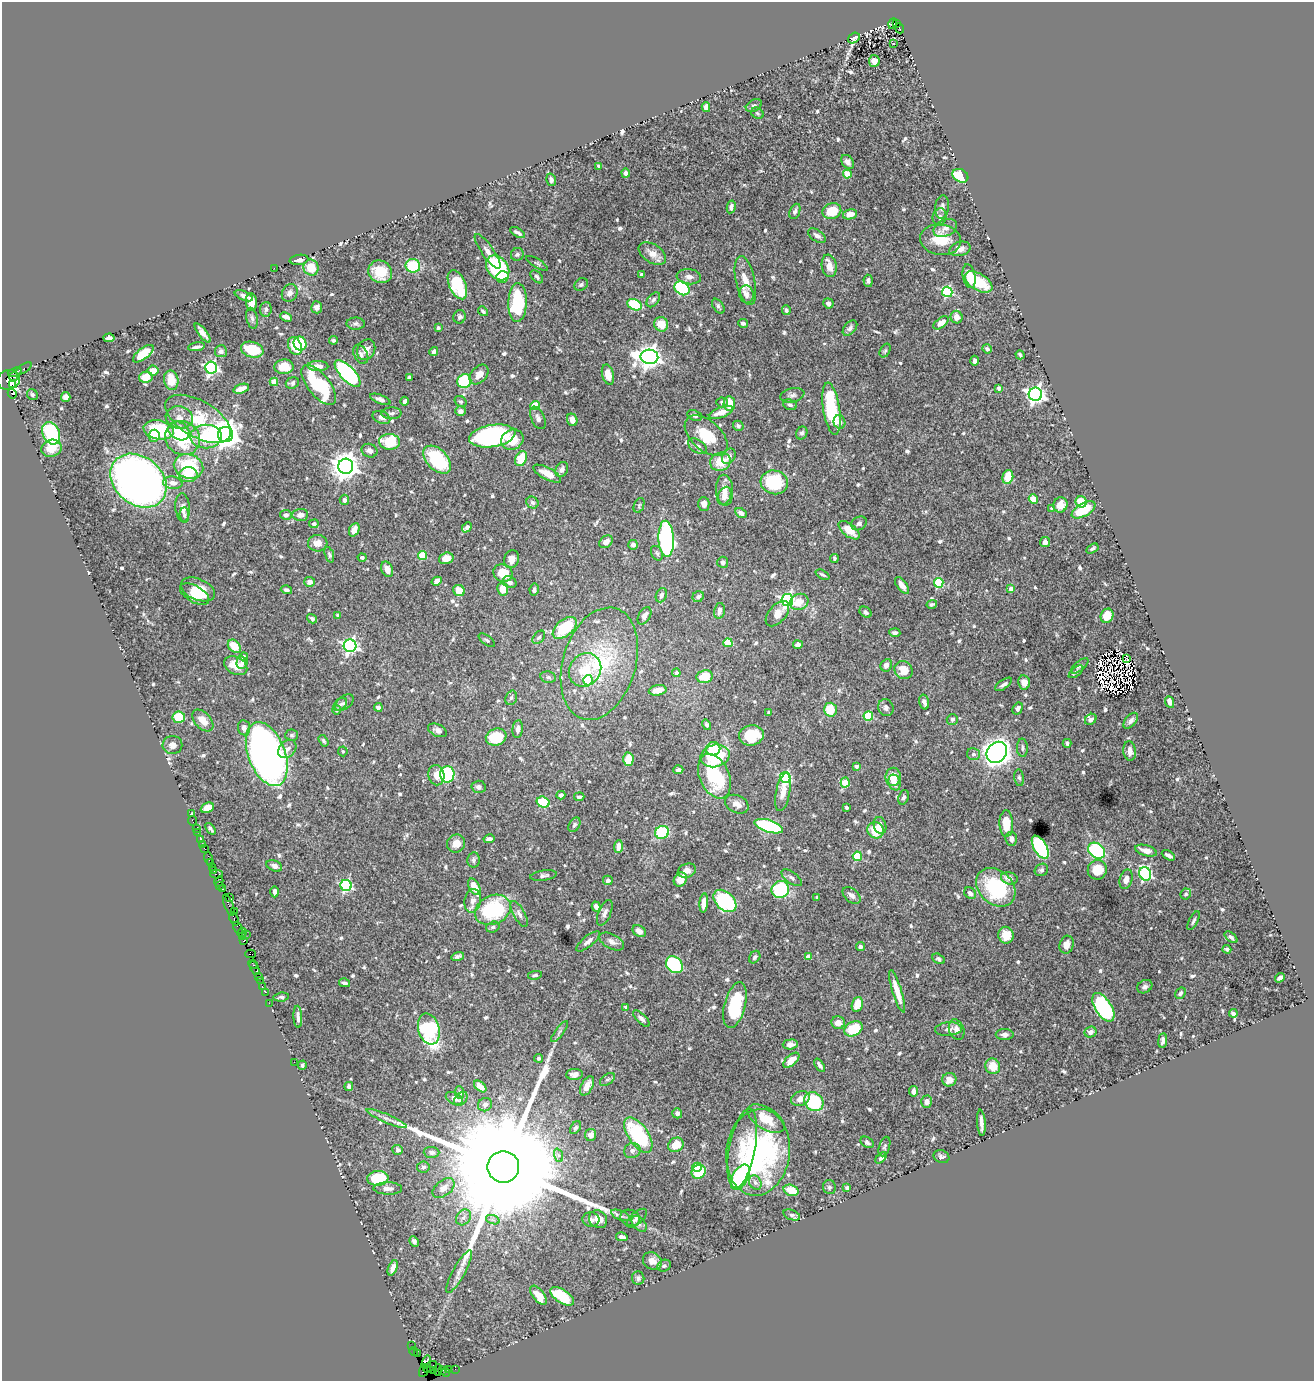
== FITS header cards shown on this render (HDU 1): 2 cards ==
NAXIS1  =                 1312
NAXIS2  =                 1379

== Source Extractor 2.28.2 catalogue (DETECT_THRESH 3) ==
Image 1312 x 1379 px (HDU 1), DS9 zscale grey, 1 PNG px = 1 image px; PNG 1316 x 1383 px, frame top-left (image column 1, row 1379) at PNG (2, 2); each listed source drawn as its Kron ellipse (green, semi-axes under 4 px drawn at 4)
Background 1.84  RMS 0.021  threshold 0.0645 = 3 sigma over >= 5 px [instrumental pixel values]
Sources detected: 751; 9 with non-positive FLUX_AUTO (blend fragments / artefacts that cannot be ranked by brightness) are neither listed nor drawn; of the other 742, the 500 brightest by FLUX_AUTO listed and drawn (242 fainter detections omitted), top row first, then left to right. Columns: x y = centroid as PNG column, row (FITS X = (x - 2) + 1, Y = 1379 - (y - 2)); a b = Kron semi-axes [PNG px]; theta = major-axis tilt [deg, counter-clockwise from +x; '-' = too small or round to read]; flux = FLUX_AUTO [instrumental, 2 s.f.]
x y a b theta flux
893 24 5 3 - 260
896 24 4 2 - 510
899 28 5 3 - 420
854 38 6 5 - 3.5
894 43 3 3 - 5.9
874 61 6 5 - 9.6
754 106 8 5 29 3.6
706 107 5 4 - 9.1
757 113 6 5 - 3.1
848 162 8 5 -52 7.1
599 166 4 3 - 3.2
626 173 4 4 - 4.4
847 174 4 4 - 35
960 176 8 6 -30 70
551 180 6 4 -72 3.9
731 207 6 4 79 5.6
942 207 12 7 82 6.5
795 211 8 5 68 4.7
832 211 9 7 20 44
850 214 7 5 12 15
940 217 8 7 - 5.1
945 228 12 8 25 8.8
518 233 8 3 -29 4.8
817 236 10 5 -35 6.1
940 240 20 15 -9 37
960 249 11 7 14 8.2
488 251 20 6 -55 9.9
652 253 15 9 -33 14
517 254 7 6 - 3.9
299 260 9 5 6 7.6
537 263 12 4 -32 3.2
413 266 7 6 - 62
829 266 11 7 -79 15
274 268 2 2 - 26
311 268 8 7 - 27
498 268 14 10 -52 150
380 272 12 11 - 33
641 275 4 3 - 5
969 276 12 6 -79 26
502 277 6 5 - 26
537 277 8 4 -46 3.3
689 277 12 7 -6 7.5
745 281 25 9 -78 26
868 281 6 4 -87 4.1
978 282 15 8 -31 51
581 284 7 5 36 3.6
457 285 15 8 -67 80
682 288 8 6 -38 140
947 292 5 5 - 160
290 293 9 7 62 6.6
746 294 9 7 -82 6.2
244 296 10 4 -22 5.9
653 300 8 5 51 3.7
251 302 9 5 -83 13
517 302 19 9 88 120
828 303 5 5 - 5.3
635 305 7 5 -26 74
718 306 8 5 -55 4.1
317 307 6 5 - 5.7
266 309 7 6 - 4.7
786 310 5 4 - 2.9
483 311 5 3 - 3.3
286 317 6 3 -23 6
460 317 7 6 - 4
957 317 6 6 - 12
252 318 10 5 -79 4.6
743 323 5 3 - 5.1
941 323 8 5 38 12
356 324 9 6 -1 4.2
661 324 7 7 - 24
438 328 4 4 - 3.5
850 328 9 5 48 4.8
203 333 12 4 -52 8.4
109 338 5 4 - 4.9
333 340 4 4 - 3.2
300 343 7 6 - 87
295 346 9 6 -66 31
197 347 8 3 10 4.7
987 349 5 4 - 3.5
252 350 11 7 -16 43
366 350 11 8 60 9.4
221 351 6 6 - 5.4
885 351 7 5 62 2.9
434 352 5 4 - 4.9
143 354 12 5 38 37
361 354 10 6 -65 5.7
1020 355 5 3 - 3.2
649 357 9 7 -2 1200
975 361 5 3 - 7.1
318 366 10 5 -3 11
284 367 9 7 1 27
24 368 9 3 33 260
211 368 6 6 - 300
153 370 5 5 - 11
15 372 7 4 17 400
348 373 17 7 -46 280
479 375 11 7 48 13
608 375 10 6 -75 18
14 376 4 3 - 130
146 377 7 5 10 22
409 378 4 3 - 4
9 380 11 9 19 860
171 380 10 7 -78 26
464 381 7 6 - 86
274 382 4 4 - 29
292 383 7 5 20 4.4
12 384 3 3 - 720
319 385 24 11 -51 140
999 388 4 3 - 8.2
241 389 8 4 17 12
12 394 5 3 - 1000
1035 394 7 6 - 610
32 395 6 5 - 3.1
792 395 12 7 13 5.6
66 397 5 4 - 6.3
380 399 11 4 -22 6.1
405 401 4 3 - 4.6
461 402 6 5 - 2.9
722 402 5 5 - 3.7
729 404 7 5 -84 29
790 405 7 5 -23 3.6
535 406 5 4 - 45
831 409 26 8 -81 96
460 411 5 5 - 6.4
721 412 13 5 20 17
391 413 10 5 1 4.3
694 416 7 5 -25 3.3
179 417 14 11 -10 13
381 417 9 6 -25 6.9
538 418 12 6 -66 6.2
198 419 36 18 -30 74
572 420 6 5 - 12
839 422 7 6 - 6.5
738 426 5 5 - 3.3
159 430 15 9 -12 110
179 431 11 8 -32 37
51 433 12 8 -65 120
802 433 6 5 - 3
226 435 7 7 - 2400
706 435 25 15 -41 48
154 436 6 5 - 14
492 436 23 11 10 280
206 437 16 12 2 65
183 438 18 16 -36 83
512 440 11 10 - 26
390 442 10 8 -3 58
698 446 10 6 -32 7.6
51 448 10 8 20 22
369 451 8 6 -22 6.3
729 456 8 6 54 7
521 459 8 5 65 35
437 460 17 10 -46 100
720 462 10 9 - 31
188 466 15 12 -16 79
346 466 7 7 - 1800
562 470 8 6 62 6.2
547 474 15 6 -28 20
188 475 9 7 7 23
1008 477 7 5 74 29
138 481 31 24 -41 1100
774 482 14 12 -14 94
173 483 10 6 -9 9.4
725 490 15 8 -87 17
724 496 9 6 66 7.9
1033 499 5 4 - 42
344 500 5 4 - 5.7
1081 502 6 5 - 36
532 503 6 5 - 3.9
704 504 7 5 -89 9.6
639 505 8 5 68 2.9
1060 505 8 7 - 14
183 508 14 7 -84 9.3
1052 509 4 3 - 6.1
1084 510 13 6 29 48
741 513 6 4 -27 6.7
184 515 7 4 -86 2.9
286 515 5 5 - 6.7
300 515 8 6 4 9.4
859 523 8 6 33 5.1
314 524 5 4 - 3.7
467 527 6 4 46 8.1
354 530 7 5 66 13
849 530 12 6 -39 23
666 539 18 7 -87 340
606 542 7 5 38 8.5
1045 542 5 5 - 5.4
318 543 10 8 -3 14
633 545 5 5 - 6.9
1092 549 7 4 31 3.2
657 553 8 5 -61 3.2
329 555 8 4 -71 3.1
422 556 4 4 - 49
362 557 4 4 - 4.5
446 558 7 5 17 13
834 558 4 3 - 3.2
512 559 9 7 73 10
723 562 5 5 - 4.3
387 569 8 5 -65 10
503 573 10 8 -27 35
823 575 7 3 -26 3
437 581 5 4 - 11
310 582 5 5 - 6.6
509 582 7 5 -25 6
939 583 5 5 - 79
902 585 10 5 -54 13
198 589 18 10 -23 32
503 589 6 5 - 21
1011 589 4 4 - 13
286 590 5 4 - 4
459 590 6 5 - 22
534 590 6 4 80 4.7
195 594 16 8 -31 19
661 595 7 5 68 5.3
698 597 6 5 - 4.7
787 600 6 6 - 320
799 602 9 8 - 21
932 604 5 3 - 3
719 611 8 5 79 7.2
866 612 6 5 - 4.6
777 614 15 8 48 18
338 615 3 3 - 3
644 616 9 5 59 8.2
1107 616 7 6 - 25
312 619 5 4 - 4.1
565 628 14 8 40 75
895 633 5 4 - 4.1
539 637 8 5 49 3.6
487 640 9 4 -36 3.2
728 643 4 4 - 50
798 645 5 4 - 7
234 646 7 5 -44 31
350 646 6 6 - 390
244 657 4 4 - 10
1127 659 3 3 - 4.3
242 663 6 5 - 4.7
599 664 58 36 73 150
886 665 6 5 - 7.5
236 666 12 8 -28 22
1080 666 10 4 39 3.5
585 670 17 15 52 40
904 670 10 8 -47 23
1076 672 8 4 38 3
676 673 4 4 - 8.3
705 676 8 6 10 43
548 677 8 5 -11 4.1
588 680 5 5 - 60
1024 682 7 6 - 13
1004 684 10 4 35 5.5
658 690 9 5 10 19
511 698 7 5 71 3.7
924 702 7 4 -75 6.3
1170 702 6 4 -65 8.6
344 703 11 6 35 5.4
340 704 8 5 44 4
378 707 4 4 - 8.6
886 708 9 7 -66 6.2
1018 708 6 4 59 5.6
337 710 5 4 - 3.5
830 710 7 6 - 28
769 712 3 3 - 4.1
868 716 5 4 - 82
179 717 6 5 - 43
952 719 5 5 - 3.7
1091 719 6 5 - 5.8
203 720 13 8 -47 17
1131 721 9 5 50 5.6
707 725 5 4 - 2.9
244 728 8 6 -83 5.7
518 729 9 5 83 8
437 730 10 6 -25 6.6
292 735 6 5 - 3
751 735 12 10 8 57
496 737 10 8 19 49
324 741 6 4 -57 3.2
1067 743 4 3 - 3.3
172 745 10 9 - 8.4
1022 748 9 5 -88 3.7
287 749 10 8 47 8.2
713 749 7 6 - 48
343 751 5 5 - 3.2
1130 751 10 6 -83 10
997 752 11 9 51 1600
267 754 33 18 -69 1400
973 754 6 6 - 4
715 756 15 11 13 93
628 759 7 5 88 31
856 766 4 4 - 4.3
678 770 5 3 - 4.4
447 774 8 7 - 160
436 775 10 8 -80 14
714 776 23 14 -66 110
785 777 5 5 - 180
893 777 9 7 83 26
1019 778 8 5 -82 3.4
845 782 5 4 - 52
895 782 8 6 -72 7.8
478 787 7 6 - 5.4
783 792 19 7 79 17
561 795 4 4 - 5.2
579 797 5 3 - 3.1
903 797 7 5 69 3.9
543 802 6 5 - 59
737 804 12 8 -26 10
847 807 3 3 - 3.8
207 808 7 5 26 19
192 814 4 3 - 2.9
192 821 5 2 - 29
1006 824 13 7 -89 31
574 825 8 5 58 3.6
880 825 8 6 -75 8.8
769 826 15 6 -18 150
196 828 3 2 - 40
211 829 6 3 -53 3.2
876 830 8 7 - 34
197 832 3 2 - 11
662 832 7 6 - 72
200 839 3 2 - 110
489 839 5 4 - 5.5
1011 839 7 6 - 7.3
202 844 3 2 - 40
456 844 9 9 - 15
618 846 6 4 86 11
1040 847 13 6 -60 180
205 849 3 2 - 110
1097 851 9 7 -40 130
1146 851 11 5 -16 12
1168 855 7 3 -30 5.6
857 856 4 4 - 69
208 858 6 3 -75 94
474 860 7 6 - 3.9
210 863 3 2 - 160
274 866 8 5 -22 6.5
212 867 3 2 - 100
1041 870 7 6 - 4.1
1097 870 10 9 - 35
214 871 3 2 - 89
687 871 9 7 21 12
216 874 6 2 0 400
1145 874 7 5 -65 220
544 875 13 5 9 4.5
792 878 12 5 -36 5.1
1009 878 8 6 -14 11
1126 879 10 6 74 9.4
608 880 5 5 - 5.1
680 880 7 6 - 17
219 881 5 3 - 160
346 885 5 5 - 190
220 886 3 2 - 100
474 887 9 5 -62 24
996 887 22 16 -43 110
222 889 4 2 - 96
780 889 9 8 - 130
275 892 6 4 -90 6.8
970 893 6 5 - 6.3
1186 894 5 5 - 3.7
852 895 10 6 -40 7.4
229 897 2 2 - 49
817 897 3 3 - 3.2
473 901 12 8 80 13
725 901 13 9 -44 160
704 903 9 4 85 13
229 905 11 3 -69 420
596 906 5 4 - 7.3
493 910 19 14 27 130
234 911 3 2 - 110
605 913 14 6 67 7.1
519 914 14 6 -61 6.7
234 919 7 3 -71 350
1194 921 10 4 63 3.5
493 927 7 5 19 3.2
238 928 6 3 -62 170
639 931 7 5 -30 9.2
242 932 5 3 - 200
246 934 2 2 - 110
1006 935 8 7 - 20
243 936 4 3 - 75
1231 937 7 4 -38 3.6
244 941 4 3 - 140
588 941 15 5 39 7.2
612 942 13 7 -28 9.3
1067 945 9 7 74 13
861 947 4 4 - 4.1
1227 949 4 4 - 3.5
250 954 5 2 - 150
458 956 6 3 16 3.5
755 957 7 5 55 3.7
808 957 4 4 - 17
939 959 7 4 -30 3.6
253 964 5 3 - 160
674 965 9 7 -44 160
254 968 7 3 -63 200
535 975 7 4 10 2.9
258 976 3 2 - 81
1280 978 5 3 - 6.9
260 980 2 2 - 76
344 983 5 3 - 3.8
262 986 3 2 - 59
1145 987 8 6 33 4.7
897 991 22 4 -73 23
265 992 2 2 - 57
1180 993 6 5 - 4.7
281 997 8 4 8 3.9
269 1003 2 2 - 35
857 1004 7 5 74 28
735 1005 23 10 75 94
626 1007 3 3 - 3.8
1103 1007 16 8 -58 210
1233 1013 4 3 - 4.4
298 1017 11 4 -87 6
641 1019 10 5 -44 5.6
838 1023 7 6 - 13
429 1029 16 10 -74 210
853 1029 9 7 28 50
948 1029 13 6 4 6.2
957 1030 10 7 -70 9.9
560 1032 13 4 53 3.8
1090 1032 6 5 - 7.4
1005 1034 9 5 0 6.3
1163 1040 7 3 82 5.6
790 1044 7 5 3 9.3
539 1058 4 4 - 3.7
791 1060 10 5 42 17
294 1062 3 2 - 16
302 1065 5 4 - 3.1
820 1065 7 4 -56 4.5
993 1066 8 7 - 23
575 1074 8 5 2 11
607 1079 9 5 39 3.3
949 1080 7 6 - 15
480 1086 7 4 -41 11
587 1086 10 5 62 14
349 1087 4 4 - 6.4
914 1091 5 4 - 7.5
460 1093 6 4 -84 4
454 1098 9 5 -28 7.4
461 1099 8 5 49 3.3
800 1099 9 7 23 9.4
814 1102 10 9 - 92
927 1102 6 5 - 8
485 1105 7 6 - 5.7
677 1113 5 5 - 5.3
387 1119 22 3 -23 8.2
766 1119 21 10 -32 34
981 1123 13 3 -86 8.2
575 1128 7 4 57 3.1
591 1135 6 5 - 9.6
638 1135 20 10 -55 130
867 1142 7 5 -34 3.8
676 1145 8 7 - 22
884 1147 10 5 73 3.2
742 1148 40 13 79 43
398 1150 5 5 - 3
632 1151 8 7 - 6.9
432 1152 8 5 -3 4.6
758 1152 43 32 83 290
558 1155 7 4 -71 3.5
941 1157 8 6 -19 4.8
881 1158 7 4 48 3.8
423 1167 6 5 - 3.6
503 1167 16 15 - 120000
697 1167 5 4 - 29
699 1172 7 6 - 52
740 1177 14 7 61 210
378 1178 10 7 5 63
755 1182 7 6 - 5
829 1187 7 6 - 3.9
388 1188 14 6 -1 8.9
444 1188 12 7 39 12
847 1188 4 4 - 4.9
791 1190 8 5 -19 24
621 1215 10 4 -23 4.7
792 1215 8 5 -21 4.4
463 1217 8 6 51 5.3
630 1218 10 8 -24 6.6
637 1218 12 6 41 7.2
598 1219 9 8 - 16
493 1220 7 4 -19 3.1
591 1220 8 7 - 6.5
639 1224 9 6 -48 4.2
622 1237 6 4 -12 4.7
414 1241 5 4 - 3.3
652 1261 10 8 -34 11
664 1266 7 5 27 3.9
393 1268 8 4 68 7.7
459 1272 24 6 61 12
638 1278 7 6 - 3.9
538 1295 11 5 -52 20
562 1296 13 6 -34 70
412 1346 2 2 - 25
414 1352 4 2 - 100
417 1354 2 2 - 56
426 1362 7 3 73 200
430 1367 7 3 38 400
449 1369 3 2 - 88
455 1369 2 2 - 53
434 1370 4 2 - 130
438 1370 6 2 -89 87
443 1370 4 3 - 130
423 1371 7 4 67 110
446 1372 4 3 - 100
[242 fainter detections neither listed nor drawn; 9 non-positive-flux detections neither listed nor drawn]